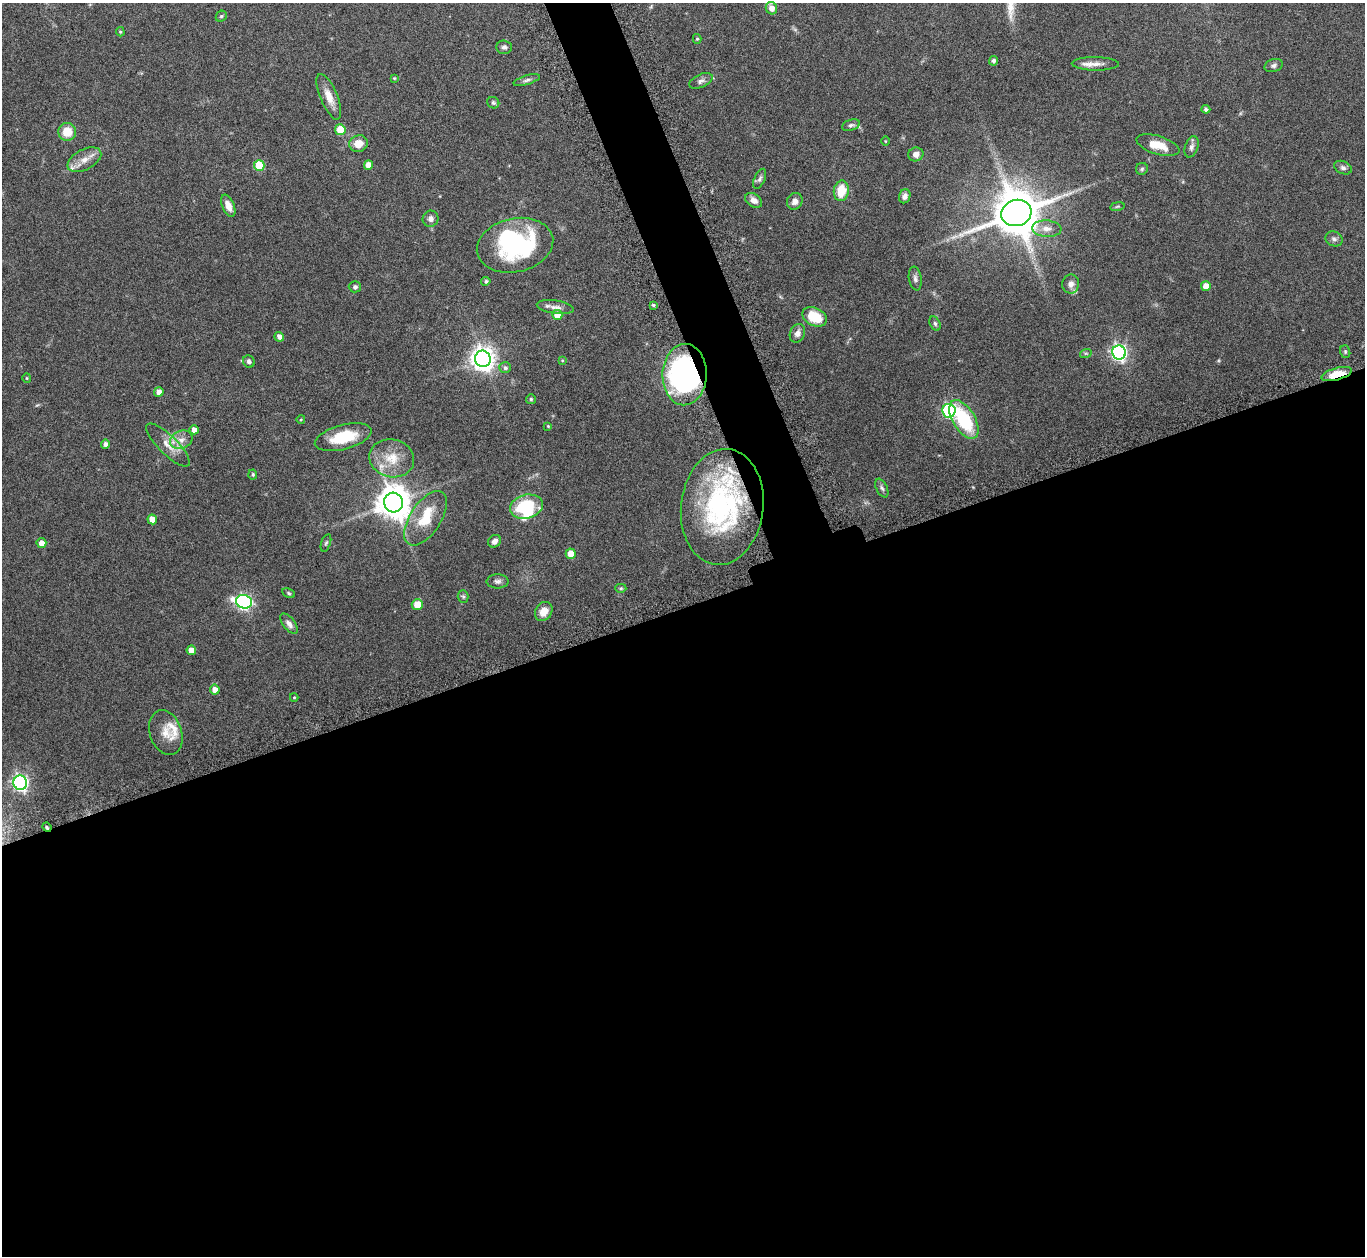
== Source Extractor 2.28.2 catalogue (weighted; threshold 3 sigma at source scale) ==
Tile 15 of 4 x 4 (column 3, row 4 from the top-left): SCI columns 2773-4135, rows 193-1446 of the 5546 x 5534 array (HDU 1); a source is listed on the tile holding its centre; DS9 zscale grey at full resolution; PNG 1367 x 1258 px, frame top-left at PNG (2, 3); each listed source drawn as its Kron ellipse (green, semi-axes under 4 px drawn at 4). Shown black and unused: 54% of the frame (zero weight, under 8 of 15 exposures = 4% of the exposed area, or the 3 px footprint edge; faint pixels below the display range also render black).
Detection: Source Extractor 2.28.2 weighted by HDU 2 'WHT'; one run over the whole footprint, this tile lists its part. Background 0.0793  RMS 0.0027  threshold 0.011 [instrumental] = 3 sigma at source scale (4.09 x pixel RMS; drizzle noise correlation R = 1.36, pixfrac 0.8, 0.05/0.05 arcsec/px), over >= 5 px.
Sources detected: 106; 3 inside a brighter object's white glare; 1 long thin detection or spike segment (spike, bleed or trail) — neither listed nor drawn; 4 inside a brighter listed object's ellipse — not listed separately; the other 98 listed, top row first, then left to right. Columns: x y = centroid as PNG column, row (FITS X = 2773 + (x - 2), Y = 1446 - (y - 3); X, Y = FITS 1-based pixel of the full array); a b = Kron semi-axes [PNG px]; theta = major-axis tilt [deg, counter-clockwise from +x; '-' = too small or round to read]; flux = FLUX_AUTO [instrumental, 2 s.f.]
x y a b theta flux
771 8 6 5 - 1.8
221 16 6 5 - 0.35
120 32 4 4 - 0.28
697 39 5 4 - 0.29
504 47 8 6 -2 0.78
994 61 5 4 - 0.65
1095 64 23 6 -1 2
1274 65 9 6 18 0.71
394 78 4 4 - 0.24
527 80 14 4 17 0.7
701 81 12 6 24 0.9
329 97 24 8 -67 3.1
493 103 6 5 - 0.41
1206 109 4 4 - 0.77
851 125 9 5 16 0.63
340 130 5 5 - 6
67 132 9 9 - 4.2
885 141 5 3 - 0.2
358 144 9 8 - 2.7
1158 145 22 9 -17 4.1
1191 147 11 6 71 0.87
916 154 8 7 - 1.3
84 160 18 10 28 2.7
259 165 5 5 - 10
368 165 5 4 - 1.9
1343 168 9 6 -25 0.71
1142 169 6 6 - 0.44
760 179 10 5 67 0.65
841 191 10 7 83 5.6
905 196 7 5 70 0.92
754 200 9 6 -35 1.6
795 201 9 7 57 1.4
228 206 12 6 -67 1.9
1117 206 7 3 9 0.28
1016 213 15 13 16 1000
431 219 8 8 - 1
1047 229 15 8 -4 2
1334 239 9 7 -26 0.8
515 245 39 27 12 30
915 278 12 6 -80 0.87
486 281 4 4 - 0.44
1071 284 9 8 - 1.4
1206 286 5 5 - 2.8
355 287 6 5 - 0.66
653 305 3 3 - 0.34
555 307 19 6 -8 1.4
557 315 5 5 - 3.4
815 317 13 9 -27 6.3
935 324 7 5 -63 0.5
797 333 9 7 65 1.3
279 337 5 4 - 1.1
1119 352 7 6 - 74
1345 352 6 5 - 0.41
1086 353 6 3 18 0.31
483 359 8 8 - 210
562 360 4 3 - 0.22
249 361 6 5 - 0.73
505 368 6 5 - 0.65
1337 374 16 6 15 5.5
685 375 31 22 88 54
27 378 5 4 - 0.26
159 392 5 5 - 1.4
531 399 5 5 - 0.42
949 411 7 6 - 35
301 419 4 3 - 0.18
964 419 21 11 -59 15
548 426 4 3 - 0.22
194 430 4 4 - 1.7
343 437 29 12 15 8.3
181 440 12 8 22 2
105 444 4 4 - 0.89
168 445 29 9 -44 3.2
392 458 22 19 -13 5.8
253 475 5 4 - 0.37
882 488 10 5 -63 0.63
393 503 10 9 - 450
526 507 17 11 16 14
722 507 58 41 83 47
426 518 31 15 57 7.2
152 519 5 4 - 2.3
494 541 7 5 44 1.2
41 543 5 5 - 2
326 543 9 4 71 0.44
571 554 5 5 - 4.2
498 581 11 7 0 0.86
621 588 6 4 -1 0.34
289 593 6 4 -28 0.37
463 596 6 5 - 0.39
244 602 8 6 -15 55
417 604 5 5 - 4
544 611 10 8 54 2.6
289 624 12 6 -53 1.1
191 650 5 4 - 2.1
215 690 5 5 - 1.6
294 697 4 4 - 0.21
166 733 23 16 -72 3.8
20 783 7 7 - 68
47 827 5 4 - 0.34
Overlapping masked pixels (flux is a lower limit): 4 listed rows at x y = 1337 374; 685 375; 722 507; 47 827